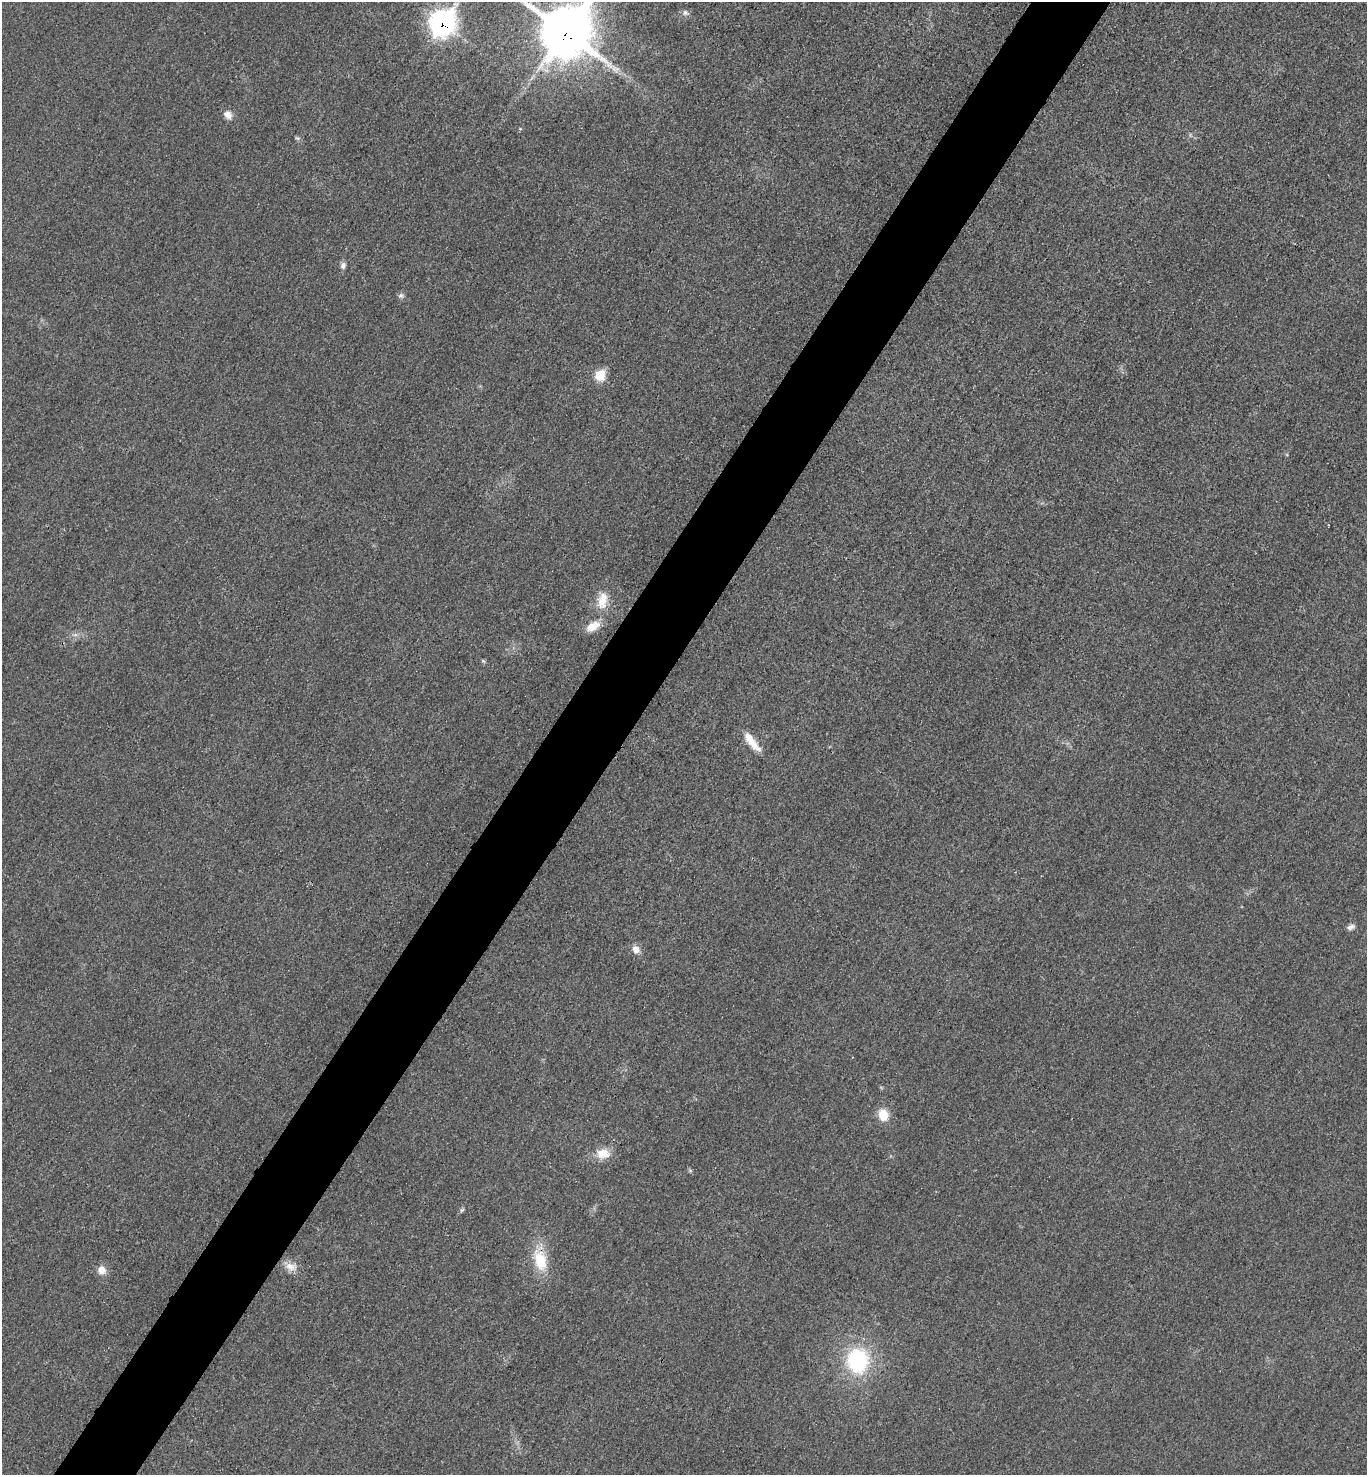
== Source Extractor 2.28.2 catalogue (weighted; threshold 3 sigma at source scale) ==
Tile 7 of 4 x 4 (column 3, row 2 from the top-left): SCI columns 2893-4257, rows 2960-4432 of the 5923 x 5917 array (HDU 1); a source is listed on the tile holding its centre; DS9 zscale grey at full resolution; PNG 1369 x 1477 px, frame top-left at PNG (2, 2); no overlay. Shown black and unused: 6% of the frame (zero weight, under 3 of 4 exposures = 1% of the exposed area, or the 3 px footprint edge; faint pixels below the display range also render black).
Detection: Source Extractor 2.28.2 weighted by HDU 2 'WHT'; one run over the whole footprint, this tile lists its part. Background 0.0209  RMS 0.0058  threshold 0.0262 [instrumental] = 3 sigma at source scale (4.5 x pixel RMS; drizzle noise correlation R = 1.50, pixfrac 1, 0.05/0.05 arcsec/px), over >= 5 px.
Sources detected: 25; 1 too faint to see at this stretch — not listed; the other 24 listed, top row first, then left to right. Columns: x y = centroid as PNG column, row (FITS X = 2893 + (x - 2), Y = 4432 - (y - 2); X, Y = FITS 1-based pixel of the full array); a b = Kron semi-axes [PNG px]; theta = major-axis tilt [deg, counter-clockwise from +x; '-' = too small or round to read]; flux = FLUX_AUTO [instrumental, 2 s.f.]
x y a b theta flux
685 13 9 8 - 2.2
442 22 13 11 46 330
565 31 18 17 - 3000
228 115 12 10 -38 4.3
520 129 5 4 - 0.7
297 138 7 5 -20 1
343 265 9 7 82 2.2
401 295 8 7 - 1.7
600 375 7 7 - 23
602 600 28 16 81 13
593 626 19 10 31 8.2
75 635 7 4 1 1.5
483 661 6 4 -19 0.79
752 742 27 8 -52 10
1351 927 11 6 17 2.2
636 949 9 8 - 4.9
883 1115 11 9 -72 13
603 1153 19 14 1 9.5
690 1170 6 5 - 0.88
462 1210 7 5 45 0.99
540 1260 27 15 -75 21
291 1267 18 11 -12 6.2
102 1270 10 9 - 5.6
857 1361 29 25 -89 56
Overlapping masked pixels (flux is a lower limit): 3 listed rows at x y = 442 22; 565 31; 540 1260
Isophote crosses this tile's border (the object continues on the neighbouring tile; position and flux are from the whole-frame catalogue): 1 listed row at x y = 565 31